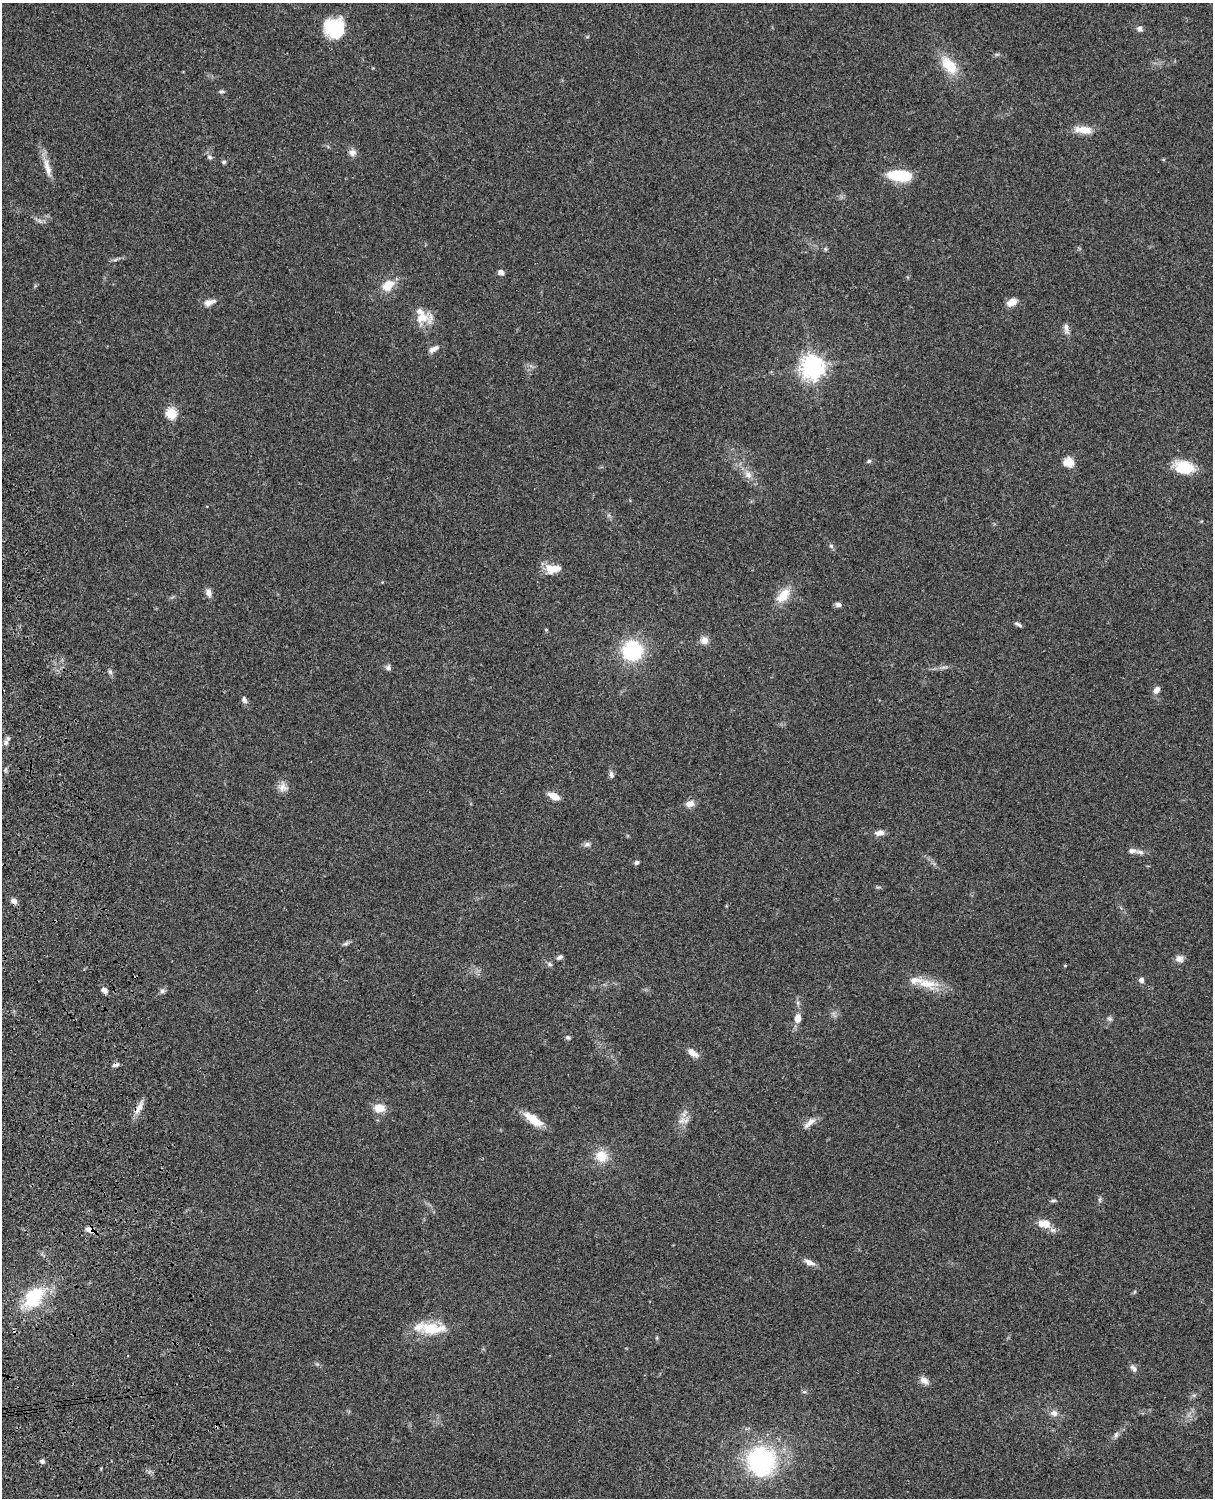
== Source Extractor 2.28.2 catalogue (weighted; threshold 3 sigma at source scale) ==
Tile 7 of 4 x 3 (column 3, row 2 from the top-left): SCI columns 2545-3755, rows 1772-3267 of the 5086 x 4926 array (HDU 1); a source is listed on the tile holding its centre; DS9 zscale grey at full resolution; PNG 1215 x 1500 px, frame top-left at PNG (2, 3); no overlay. Shown black and unused: <1% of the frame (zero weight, under 3 of 4 exposures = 6% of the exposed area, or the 3 px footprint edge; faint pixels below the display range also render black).
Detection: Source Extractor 2.28.2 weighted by HDU 2 'WHT'; one run over the whole footprint, this tile lists its part. Background 0.0785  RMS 0.0058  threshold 0.0259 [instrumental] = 3 sigma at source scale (4.5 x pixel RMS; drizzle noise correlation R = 1.50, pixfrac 1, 0.05/0.05 arcsec/px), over >= 5 px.
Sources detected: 85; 3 inside a brighter listed object's ellipse — not listed separately; the other 82 listed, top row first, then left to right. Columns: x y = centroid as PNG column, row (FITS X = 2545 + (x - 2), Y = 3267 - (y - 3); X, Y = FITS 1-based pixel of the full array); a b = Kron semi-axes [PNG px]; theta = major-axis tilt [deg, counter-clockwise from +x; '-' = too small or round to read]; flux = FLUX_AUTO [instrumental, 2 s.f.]
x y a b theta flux
334 28 18 17 - 31
1140 29 7 6 - 2.1
949 65 26 14 -49 14
221 91 8 4 0 0.94
1084 130 23 9 -7 7
352 153 10 9 - 2.7
210 157 7 6 - 1.4
224 162 5 4 - 0.98
47 167 29 8 -75 6.4
900 175 27 12 -3 21
825 249 6 4 -71 0.73
115 260 7 4 19 1
501 272 7 6 - 2.1
388 285 14 10 43 9.5
209 302 15 8 18 3.8
1012 302 11 7 31 5.1
422 318 25 13 -4 9.7
1066 328 14 6 -84 2.8
434 349 14 6 31 2.9
812 367 8 7 - 450
171 413 5 5 - 42
869 461 5 5 - 0.92
1068 462 13 11 -10 5.9
1184 467 22 14 -10 16
748 475 12 9 -58 4.1
831 546 7 5 -46 1.1
553 569 20 11 3 8
209 592 11 7 -73 2.7
783 595 22 12 48 9.6
838 605 8 6 -4 1.7
1018 624 11 4 -27 1.3
704 640 10 9 - 3.7
632 651 16 15 - 48
388 667 8 7 - 1.5
110 672 7 6 - 1.3
1157 690 9 6 52 3.1
244 700 9 6 -66 1.8
6 742 9 6 90 2
611 774 9 6 -79 1.8
283 787 13 11 66 3.9
554 796 12 6 -24 6.2
690 804 10 7 8 4.1
880 833 12 7 8 3.1
587 844 9 6 -6 1.8
1132 851 10 6 -8 2.3
637 862 6 5 - 1.3
14 901 8 6 -32 2.6
346 944 8 5 29 1.3
560 957 10 5 32 1.4
1179 959 10 9 - 2.7
549 964 8 5 -28 1.2
1141 980 6 6 - 2
927 983 32 13 -8 12
104 990 8 6 -42 2.5
162 991 8 6 16 1.5
798 1003 7 4 -72 1.1
798 1018 10 7 85 4.5
1109 1019 7 5 -20 1.2
568 1037 7 5 -47 0.99
693 1053 14 7 -37 4
116 1065 8 5 15 1.7
139 1108 16 8 59 4.3
379 1108 14 10 -3 6.5
533 1119 23 9 -36 11
681 1121 12 7 30 3.8
809 1123 19 7 41 3.7
601 1156 13 12 - 10
1099 1200 7 4 -90 0.96
1053 1201 8 3 5 0.94
1044 1224 20 11 -8 6.5
90 1230 12 7 -16 3.4
809 1262 14 6 -23 3.1
1134 1292 5 4 - 0.73
33 1298 29 19 51 29
432 1328 36 14 -1 18
1133 1368 10 6 -49 2
924 1380 11 7 -40 3.4
804 1392 6 4 17 0.8
1054 1413 11 9 -25 3.1
1116 1435 8 6 74 1.5
42 1461 5 5 - 1.8
761 1461 30 29 - 75
Overlapping masked pixels (flux is a lower limit): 2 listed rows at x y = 116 1065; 90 1230